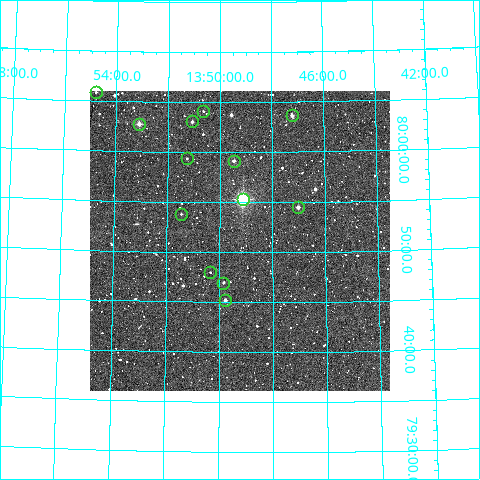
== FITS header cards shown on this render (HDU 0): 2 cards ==
NAXIS1  =                  300
NAXIS2  =                  300

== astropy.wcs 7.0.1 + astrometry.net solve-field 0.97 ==
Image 300 x 300 px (HDU 0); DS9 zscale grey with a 90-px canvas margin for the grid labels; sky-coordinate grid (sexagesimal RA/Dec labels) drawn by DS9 from the SOLVED WCS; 13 Tycho-2 reference stars matched to detected sources circled (green)
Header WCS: RA---TAN/DEC--TAN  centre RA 13:49:14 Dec +79:51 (207.31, +79.85 deg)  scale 6 arcsec/px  FOV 30.0' x 30.0'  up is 0 deg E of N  parity normal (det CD < 0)
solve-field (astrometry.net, Tycho-2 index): VERIFIED the header's WCS against the Tycho-2 star catalogue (verified at 2 index scales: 8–13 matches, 0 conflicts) and refined it, rather than solving blind
Solved WCS: RA---TAN-SIP/DEC--TAN-SIP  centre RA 13:49:14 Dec +79:51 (207.31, +79.85 deg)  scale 6 arcsec/px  FOV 30.0' x 30.0'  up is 0 deg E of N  parity normal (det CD < 0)
The solver's refit moves the header's centre by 1.7 arcsec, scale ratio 0.9994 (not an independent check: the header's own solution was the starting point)
Tycho-2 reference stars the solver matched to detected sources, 13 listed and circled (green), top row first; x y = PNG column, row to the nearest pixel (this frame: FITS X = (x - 90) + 1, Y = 300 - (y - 91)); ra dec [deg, ICRS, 3 dp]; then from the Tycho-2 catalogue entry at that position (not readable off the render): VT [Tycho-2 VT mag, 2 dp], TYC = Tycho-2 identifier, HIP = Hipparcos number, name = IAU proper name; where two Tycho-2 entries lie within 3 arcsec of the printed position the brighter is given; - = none
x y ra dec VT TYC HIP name
96 92 208.700 +80.097 12.81 4564-142-1 - -
203 111 207.659 +80.068 12.65 4564-76-1 - -
292 115 206.803 +80.061 10.84 4564-510-1 - -
192 121 207.766 +80.051 11.27 4564-686-1 - -
139 124 208.279 +80.046 10.51 4564-568-1 - -
187 158 207.816 +79.989 12.52 4561-186-1 - -
234 161 207.365 +79.986 11.29 4561-183-1 - -
243 199 207.279 +79.921 7.38 4561-167-1 67423 -
298 207 206.756 +79.908 10.90 4561-162-1 - -
181 214 207.866 +79.896 12.08 4561-171-1 - -
210 272 207.583 +79.800 12.74 4561-567-1 - -
223 283 207.461 +79.782 12.18 4561-641-1 - -
225 300 207.445 +79.753 11.19 4561-2064-1 - -